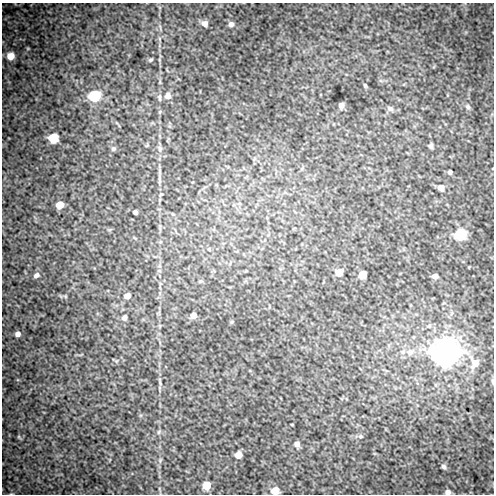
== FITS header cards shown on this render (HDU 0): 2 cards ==
NAXIS1  =                  492 / Axis length
NAXIS2  =                  492 / Axis length

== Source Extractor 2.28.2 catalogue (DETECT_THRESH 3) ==
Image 492 x 492 px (HDU 0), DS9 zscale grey, 1 PNG px = 1 image px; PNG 496 x 496 px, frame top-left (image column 1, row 492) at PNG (2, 3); no overlay
Background 77.6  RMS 1.6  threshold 4.85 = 3 sigma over >= 5 px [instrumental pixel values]
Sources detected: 46; all 46 listed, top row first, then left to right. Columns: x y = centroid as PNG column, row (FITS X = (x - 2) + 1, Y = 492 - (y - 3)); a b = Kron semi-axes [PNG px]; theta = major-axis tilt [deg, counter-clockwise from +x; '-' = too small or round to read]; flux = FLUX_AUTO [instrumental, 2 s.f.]
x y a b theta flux
205 24 7 6 - 540
231 24 6 6 - 390
10 56 6 6 - 1300
151 60 5 4 - 140
365 85 6 4 -72 160
95 96 7 6 - 8100
168 96 8 8 - 680
159 97 12 5 -85 320
341 105 6 5 - 460
468 107 7 5 -62 250
390 108 9 6 -23 340
53 138 7 6 - 3600
430 146 6 5 - 300
160 148 11 7 -77 480
113 149 7 6 - 230
450 172 5 5 - 200
159 179 18 4 -87 490
441 187 7 6 - 620
161 194 5 3 - 99
59 205 6 6 - 1400
135 212 4 4 - 300
460 234 7 6 - 8000
209 249 6 4 -48 150
159 271 6 4 -1 160
339 272 6 6 - 1300
36 275 7 6 - 340
362 275 6 6 - 1500
435 276 5 4 - 430
200 281 6 4 33 150
127 296 7 6 - 620
194 315 6 6 - 650
124 317 7 6 - 370
18 334 6 5 - 450
410 352 11 10 - 800
446 352 10 9 - 140000
475 363 13 11 -83 1300
493 381 7 3 -82 160
160 383 10 3 -80 230
158 432 6 4 88 180
360 436 6 5 - 200
297 444 6 6 - 400
238 455 6 5 - 990
444 467 6 5 - 300
206 486 6 6 - 2000
275 491 6 6 - 1500
448 492 6 5 - 430
At the frame edge (FLAGS 8, measured only in part): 3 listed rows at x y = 493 381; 275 491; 448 492